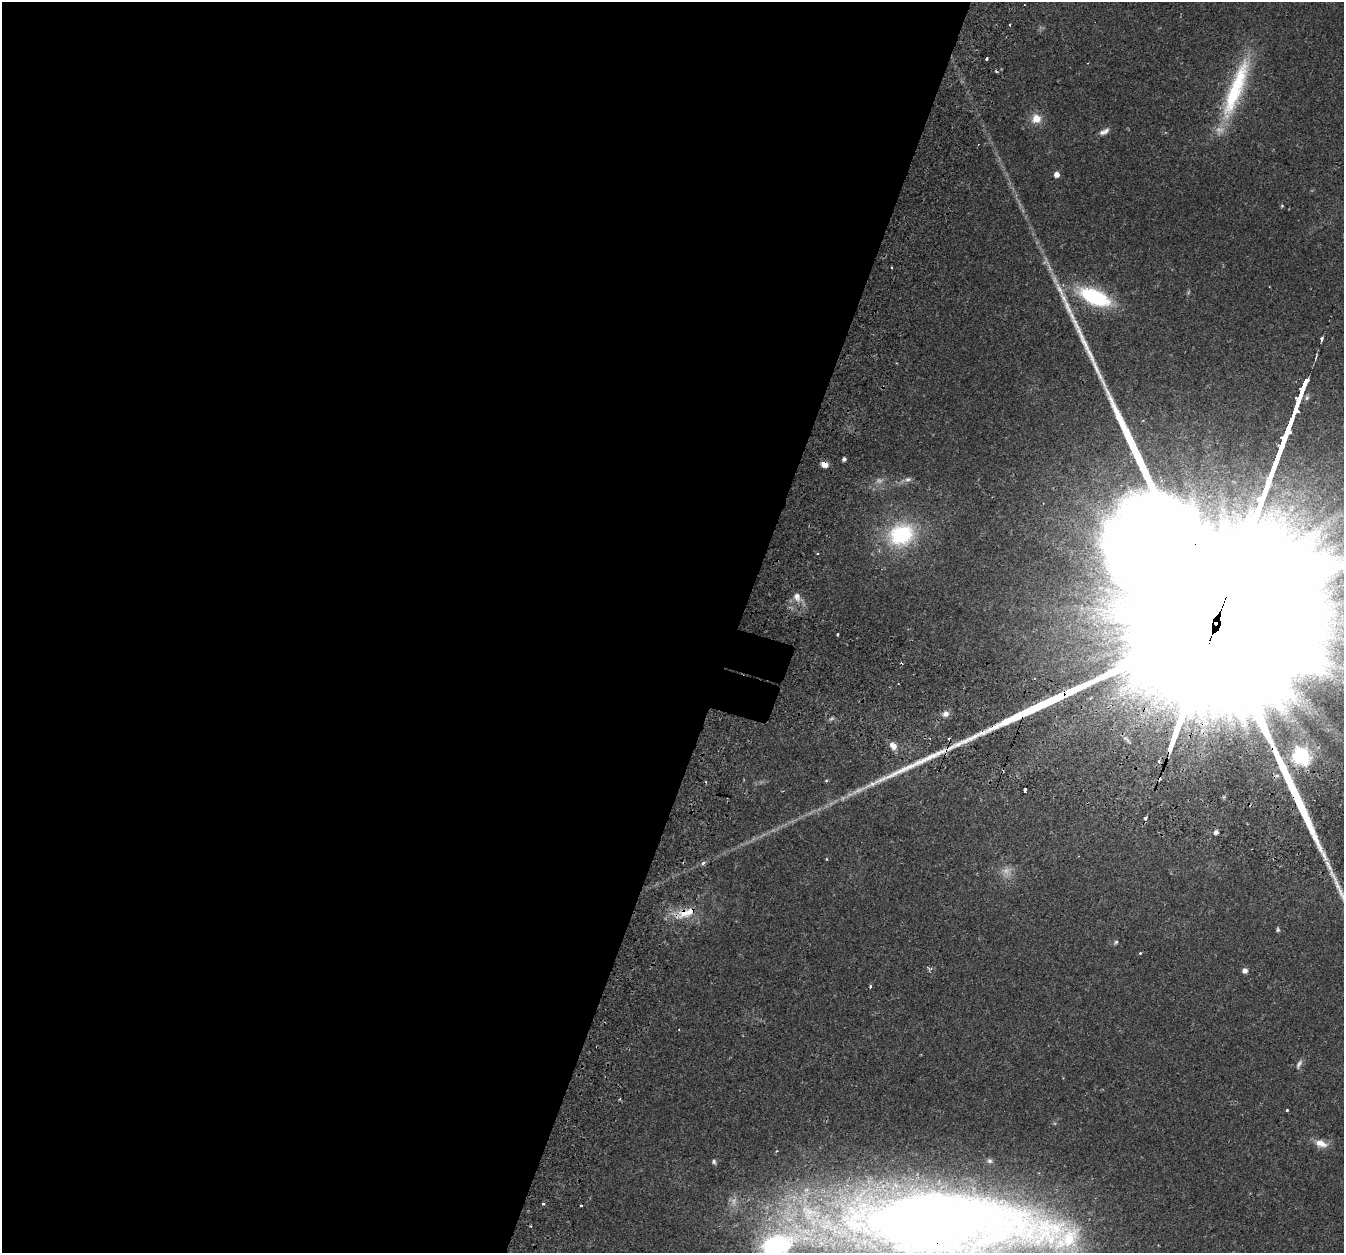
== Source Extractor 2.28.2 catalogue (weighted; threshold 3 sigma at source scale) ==
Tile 5 of 4 x 4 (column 1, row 2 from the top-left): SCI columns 69-1410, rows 2798-4048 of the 5514 x 5654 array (HDU 1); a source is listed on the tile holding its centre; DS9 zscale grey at full resolution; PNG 1346 x 1255 px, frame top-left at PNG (2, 2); no overlay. Shown black and unused: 55% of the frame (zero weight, under 2 of 3 exposures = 5% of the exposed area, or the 3 px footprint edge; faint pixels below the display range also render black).
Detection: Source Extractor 2.28.2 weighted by HDU 2 'WHT'; one run over the whole footprint, this tile lists its part. Background 0.0481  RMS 0.0041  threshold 0.0184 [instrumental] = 3 sigma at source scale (4.5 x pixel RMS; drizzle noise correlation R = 1.50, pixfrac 1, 0.0396/0.0396 arcsec/px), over >= 5 px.
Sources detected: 52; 4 too faint to see at this stretch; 9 cosmic-ray / hot-pixel residue — not listed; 4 inside a brighter listed object's ellipse — not listed separately; the other 35 listed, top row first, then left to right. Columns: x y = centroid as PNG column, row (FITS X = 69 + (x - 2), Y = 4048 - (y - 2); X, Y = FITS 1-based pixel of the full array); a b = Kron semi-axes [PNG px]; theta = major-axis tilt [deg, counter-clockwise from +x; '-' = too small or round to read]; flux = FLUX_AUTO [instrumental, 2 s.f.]
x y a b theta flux
987 59 3 3 - 0.91
1236 89 85 17 70 36
1036 119 11 11 - 5.1
1104 131 14 6 27 2
1057 174 5 5 - 3
1282 206 4 4 - 0.43
891 267 3 2 - 0.39
1095 297 30 13 -23 40
844 459 4 3 - 1.1
824 464 6 5 - 3.5
908 479 10 7 10 1.5
901 535 30 24 24 36
818 553 3 2 - 0.55
797 597 11 8 -80 2.8
1225 599 306 46 70 160000
837 634 3 3 - 0.96
945 714 8 7 - 2
893 746 11 7 -47 3.2
1301 756 7 7 - 140
826 781 5 3 - 0.4
1025 790 4 3 - 4.5
1216 832 5 5 - 1.4
826 859 5 3 - 0.32
703 863 4 4 - 1.1
684 913 23 13 23 8.4
1278 930 5 5 - 0.71
1140 953 3 3 - 1.1
1245 970 5 4 - 2.4
1299 1064 14 5 62 1.4
1287 1110 3 3 - 0.46
1321 1143 18 9 -17 4.1
990 1161 7 6 - 0.9
714 1162 7 6 - 0.88
937 1222 171 49 -2 1100
778 1245 59 28 21 69
Overlapping masked pixels (flux is a lower limit): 4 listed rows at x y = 824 464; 1225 599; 684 913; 937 1222
Isophote crosses this tile's border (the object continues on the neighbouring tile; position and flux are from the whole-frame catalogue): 3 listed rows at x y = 1225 599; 937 1222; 778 1245